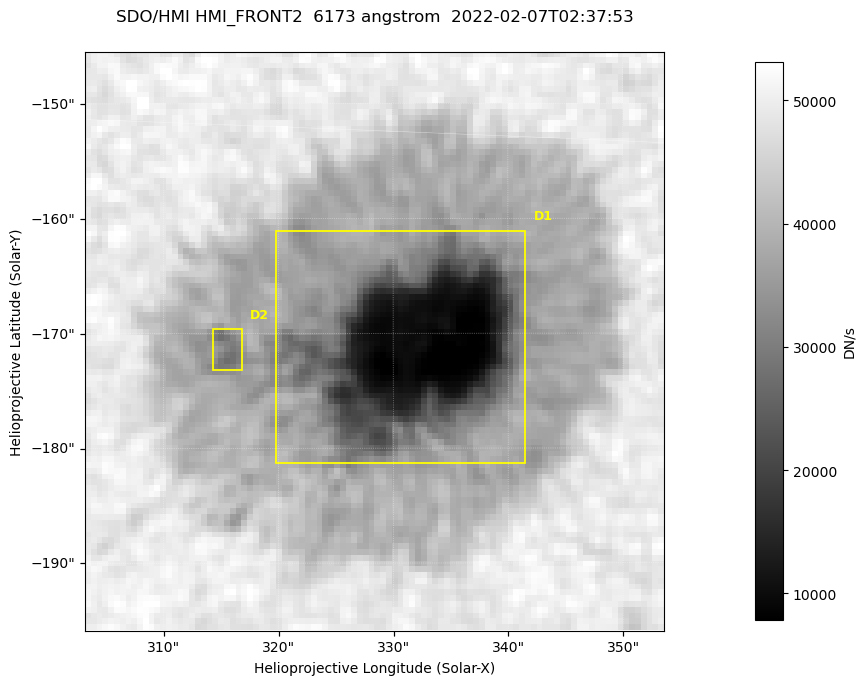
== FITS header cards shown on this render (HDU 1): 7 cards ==
TELESCOP= 'SDO/HMI '           / Telescope
INSTRUME= 'HMI_FRONT2'         / For HMI: HMI_SIDE1, HMI_FRONT2, or HMI_COMBINED
WAVELNTH=                6173. / [angstrom] Wavelength
DATE-OBS= '2022-02-07T02:37:53.700' / [ISO] Observation date {DATE__OBS}
CTYPE1  = 'HPLN-TAN'           / CTYPE1: HPLN
CTYPE2  = 'HPLT-TAN'           / CTYPE2: HPLT
BUNIT   = 'DN/s    '           / Physical Units

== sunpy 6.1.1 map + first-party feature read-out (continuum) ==
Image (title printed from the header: SDO/HMI HMI_FRONT2  6173 angstrom  2022-02-07T02:37:53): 100 x 100 px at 0.504 arcsec/px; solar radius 973 arcsec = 1930 px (partial field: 0.1% of the solar disc is inside the frame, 100% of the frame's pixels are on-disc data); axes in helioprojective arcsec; data unit DN/s (BUNIT, on the colour bar)
Orientation: roll -0.0703 deg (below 1 deg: not rotated)
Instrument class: CONTINUUM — white-light / continuum photospheric image (CONTENT/OBS_TYPE)
Dark features (sunspots / pores): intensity divided by the frame's on-disc median (partial field: no limb-darkening profile); reference = the frame's on-disc median (the 8%-of-disc-diameter window exceeds this field); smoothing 3 px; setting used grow <= 0.7, no closing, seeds <= 0.7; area >= 9 px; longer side >= 3 px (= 1.5 arcsec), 3 px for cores <= 0.7; partial field; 2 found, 2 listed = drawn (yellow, D1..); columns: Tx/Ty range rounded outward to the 2 arcsec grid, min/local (2 s.f., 1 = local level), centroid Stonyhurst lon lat
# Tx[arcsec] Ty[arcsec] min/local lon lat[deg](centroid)
D1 320..342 -182..-160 0.16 +21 -16
D2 314..318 -174..-168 0.64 +20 -16